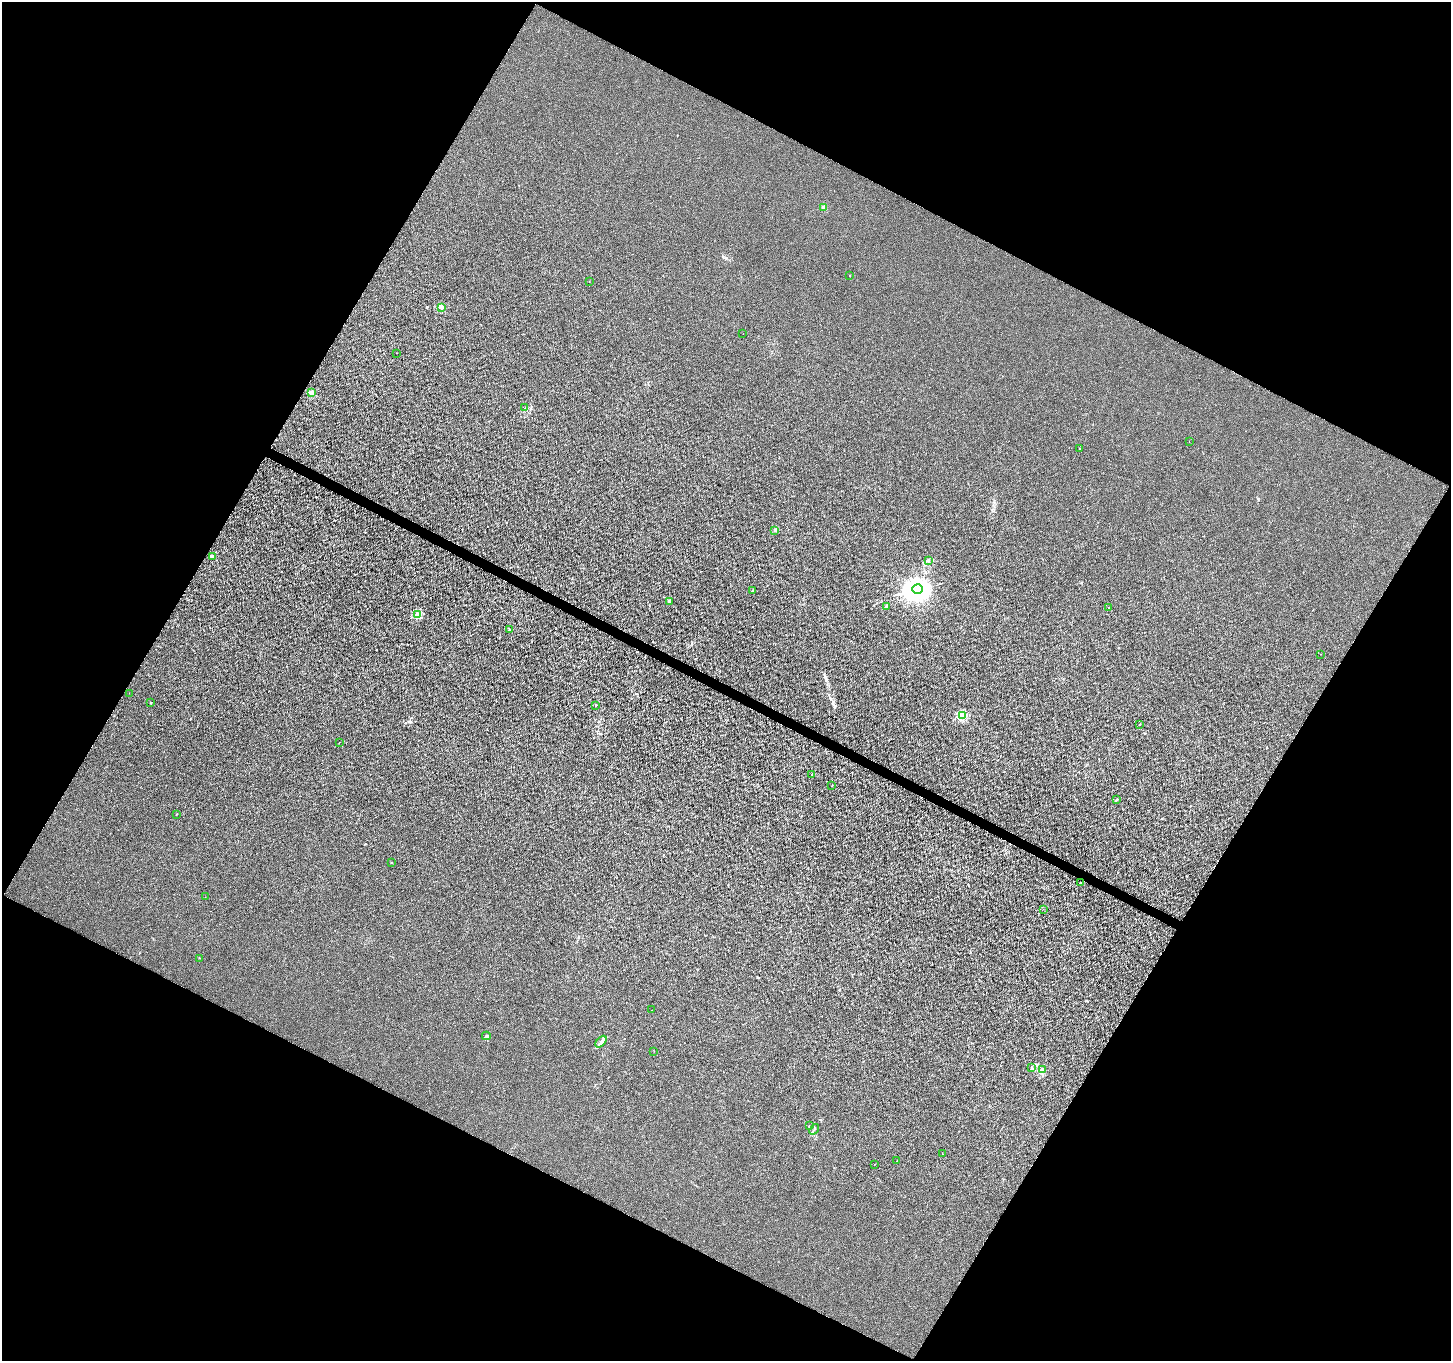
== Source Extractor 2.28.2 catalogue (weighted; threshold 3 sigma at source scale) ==
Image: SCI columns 8-5802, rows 262-5695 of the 5802 x 5892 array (HDU 1 of 3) = the unmasked area's bounding box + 8 px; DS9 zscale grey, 4 x 4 block average (1 PNG px = mean of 4 x 4 image px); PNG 1453 x 1363 px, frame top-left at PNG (2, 2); each listed source drawn as its Kron ellipse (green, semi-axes under 4 px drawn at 4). Shown black and unused: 47% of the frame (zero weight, under 3 of 6 exposures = <1% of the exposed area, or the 3 px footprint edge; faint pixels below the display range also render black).
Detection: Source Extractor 2.28.2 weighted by HDU 2 'WHT'. Background 1.34e-04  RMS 0.0017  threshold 0.00696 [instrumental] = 3 sigma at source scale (4.09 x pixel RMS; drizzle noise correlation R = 1.36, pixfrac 0.8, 0.0396/0.0396 arcsec/px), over >= 5 px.
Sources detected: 49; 2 inside a brighter listed object's ellipse — not listed separately; the other 47 listed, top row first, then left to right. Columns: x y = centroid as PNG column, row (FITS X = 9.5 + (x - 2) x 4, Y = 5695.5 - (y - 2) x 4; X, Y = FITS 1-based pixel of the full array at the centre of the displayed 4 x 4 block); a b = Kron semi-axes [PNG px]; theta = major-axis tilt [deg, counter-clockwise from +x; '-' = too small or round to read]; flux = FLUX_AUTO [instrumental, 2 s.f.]
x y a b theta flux
824 208 2 2 - 13
850 276 2 2 - 0.36
589 281 2 2 - 0.16
441 307 2 2 - 16
743 334 2 2 - 0.1
396 353 2 2 - 0.19
311 393 2 2 - 14
524 408 2 2 - 0.21
1189 442 2 2 - 0.26
1079 449 2 2 - 0.39
775 530 3 2 - 0.53
212 556 2 2 - 10
928 561 2 2 - 0.28
918 589 5 4 - 1400
752 591 3 2 - 0.49
669 601 3 2 - 0.78
886 606 2 2 - 4.1
1109 608 2 2 - 0.25
418 615 2 2 - 19
509 630 2 2 - 2.9
1320 654 2 2 - 0.2
129 693 2 2 - 0.19
151 703 2 2 - 0.41
596 705 2 2 - 0.84
962 716 2 2 - 44
1139 724 2 2 - 0.42
339 742 2 2 - 0.16
812 775 2 2 - 1.1
832 785 2 2 - 0.37
1117 800 3 2 - 0.69
177 814 2 2 - 0.38
392 862 2 2 - 0.54
1080 883 3 2 - 0.8
205 897 2 2 - 0.13
1043 909 2 2 - 0.3
199 958 2 2 - 0.42
652 1010 2 2 - 0.19
486 1036 4 2 - 1.2
601 1042 7 3 49 2.7
654 1051 2 2 - 0.26
1032 1068 3 3 - 1.3
1043 1069 2 2 - 0.47
809 1126 2 2 - 0.57
814 1129 6 2 49 0.96
942 1154 2 2 - 0.2
897 1161 2 2 - 0.24
874 1164 2 2 - 0.26
Diffuse or blended objects may show on this block-average render without a row.